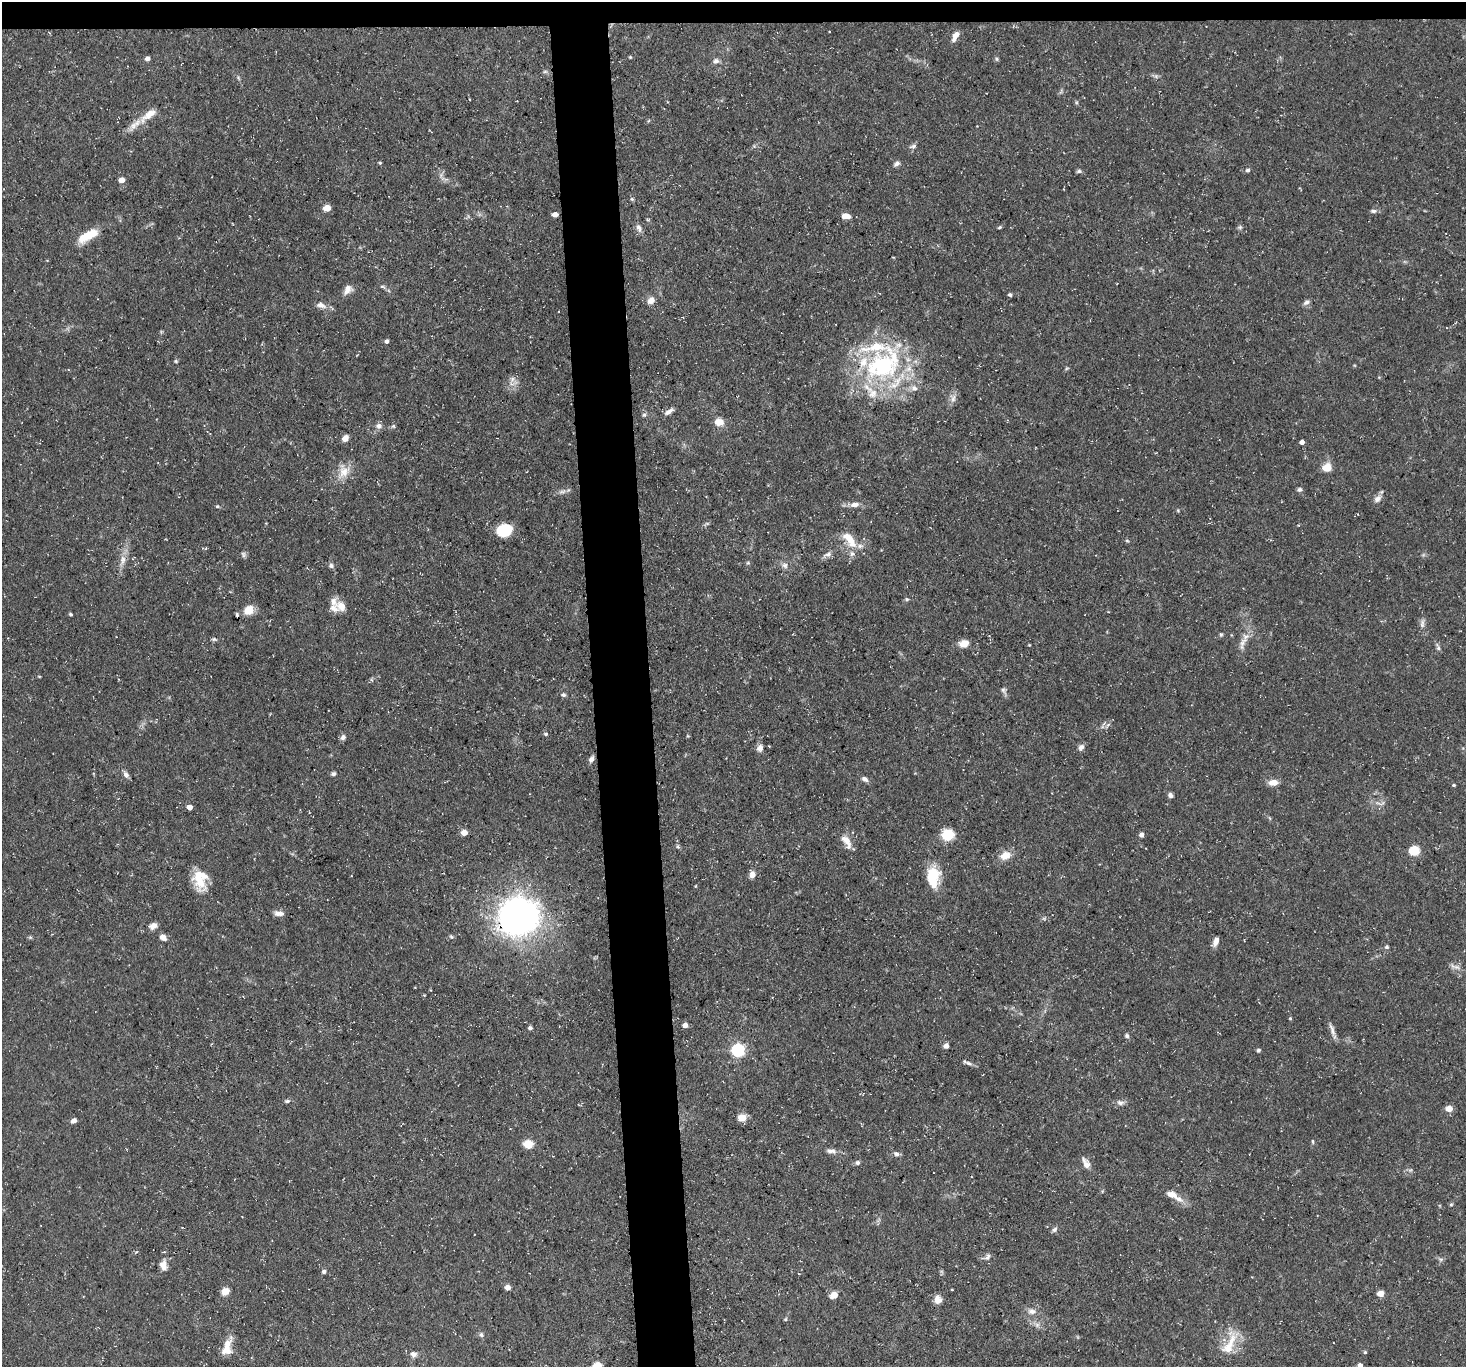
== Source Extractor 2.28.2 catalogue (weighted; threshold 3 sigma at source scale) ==
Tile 2 of 3 x 3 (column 2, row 1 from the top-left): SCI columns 1464-2927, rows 2876-4240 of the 4390 x 4362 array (HDU 1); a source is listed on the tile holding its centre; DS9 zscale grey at full resolution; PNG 1468 x 1369 px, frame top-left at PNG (2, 2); no overlay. Shown black and unused: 5% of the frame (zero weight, under 3 of 5 exposures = <1% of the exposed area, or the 3 px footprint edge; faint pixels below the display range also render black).
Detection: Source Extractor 2.28.2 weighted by HDU 2 'WHT'; one run over the whole footprint, this tile lists its part. Background 0.118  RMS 0.0048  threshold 0.0217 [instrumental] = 3 sigma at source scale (4.5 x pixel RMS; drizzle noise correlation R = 1.50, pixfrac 1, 0.05/0.05 arcsec/px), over >= 5 px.
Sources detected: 160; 1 too faint to see at this stretch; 1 cosmic-ray / hot-pixel residue — not listed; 13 inside a brighter listed object's ellipse — not listed separately; the other 145 listed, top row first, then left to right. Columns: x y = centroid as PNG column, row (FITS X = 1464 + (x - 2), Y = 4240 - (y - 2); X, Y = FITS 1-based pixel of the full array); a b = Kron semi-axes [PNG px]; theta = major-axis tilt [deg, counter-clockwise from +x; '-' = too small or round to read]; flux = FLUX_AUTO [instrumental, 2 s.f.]
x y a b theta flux
955 36 12 6 63 3.6
630 57 5 4 - 0.49
147 59 5 4 - 2.1
997 59 6 4 -89 0.73
716 61 8 7 - 1.7
545 72 6 4 19 0.78
1156 76 6 5 - 1
149 114 22 10 33 6.7
913 146 9 6 20 1.4
380 163 4 4 - 0.54
897 164 8 6 32 1.5
1248 170 5 5 - 1.1
1079 171 6 5 - 0.94
122 180 5 4 - 4.4
632 199 5 4 - 0.64
327 208 5 4 - 8.3
1373 211 9 5 0 1.3
555 214 5 4 - 3.6
846 216 9 6 -7 4.1
999 227 5 4 - 0.67
1240 227 6 5 - 0.84
639 228 11 6 -66 2.1
88 236 25 10 29 10
382 287 8 4 -9 0.87
348 288 11 9 -26 2.6
1010 295 4 4 - 0.94
651 300 10 8 43 3.1
1306 302 9 6 26 1.6
321 305 15 8 -14 2.9
387 341 5 4 - 1.2
176 361 5 4 - 0.6
883 365 60 44 33 80
512 379 9 7 74 2.2
953 398 12 8 -87 2.5
669 412 13 6 35 2.2
644 415 6 5 - 1
719 422 9 7 -10 5.6
379 426 9 8 - 2.1
393 426 5 5 - 0.74
345 438 7 6 - 3.1
1302 442 4 4 - 2.5
1327 468 5 5 - 14
344 471 19 15 75 7.3
1299 489 7 6 - 1.1
562 492 11 4 5 1.6
1378 499 11 7 42 2.6
855 505 11 6 6 2.8
217 506 5 4 - 0.57
504 530 15 11 15 14
850 540 27 11 -52 9.3
1127 541 6 3 -19 0.53
243 554 8 5 -72 1.1
828 554 9 6 14 2
123 560 14 8 86 3.6
748 563 5 5 - 0.69
785 565 9 8 - 2
331 566 7 6 - 1.2
907 599 5 5 - 0.69
341 606 15 11 -47 5
249 610 11 9 39 6.5
70 614 4 3 - 0.71
1422 624 13 6 83 2.1
1221 634 6 4 -68 0.69
214 639 8 4 -18 0.87
1243 642 23 8 68 4.8
964 643 11 8 4 4.5
1029 645 3 3 - 0.39
1438 647 11 5 -76 1.3
1003 690 7 6 - 1.2
563 695 7 4 -1 0.97
1103 725 12 4 64 1.2
546 734 5 4 - 0.82
343 737 7 6 - 1.6
1081 747 8 6 60 2
760 748 10 8 69 2.1
591 759 9 5 63 1.7
333 773 6 5 - 1
126 774 9 6 -57 1.8
865 779 8 6 -33 1.8
1273 782 10 7 6 4
1454 785 4 3 - 0.63
1170 795 6 5 - 1.4
1382 803 9 3 44 1.1
189 807 5 4 - 3.9
464 832 5 4 - 5.4
948 835 11 9 3 14
1142 835 5 5 - 1.7
846 841 20 9 -59 5.2
678 847 6 4 -72 0.72
1414 851 6 5 - 31
1005 855 14 10 21 5.4
752 874 8 6 90 2.8
933 877 23 14 88 17
199 881 27 15 -73 11
695 886 4 3 - 0.37
279 913 12 6 -6 2.5
519 916 24 21 17 260
153 926 10 7 24 2.8
163 937 8 6 -32 2.6
451 937 6 4 -51 0.73
1216 941 11 6 65 2.6
1387 947 6 5 - 0.79
1457 967 12 6 -16 2.2
1290 1018 4 4 - 0.57
685 1025 4 4 - 3.4
530 1028 5 4 - 1.1
1332 1029 21 5 -71 2.6
1127 1036 6 5 - 1
946 1046 5 5 - 2.8
738 1050 6 6 - 88
1258 1050 5 4 - 0.84
969 1063 8 5 -27 1.3
287 1101 8 5 9 0.95
1120 1102 11 7 -7 1.9
1449 1109 5 5 - 7
742 1118 5 5 - 13
74 1120 7 5 34 2
1313 1141 6 3 -81 0.58
528 1144 5 5 - 21
831 1151 15 6 -4 2.4
896 1154 8 6 -26 1.5
857 1162 6 6 - 1.2
1086 1163 14 7 -57 3.3
1171 1194 12 7 -18 3.9
1451 1205 5 4 - 0.59
1054 1230 7 5 35 1.3
987 1257 10 6 66 1.6
1441 1259 8 4 0 0.93
163 1265 13 8 -82 3.5
324 1271 5 5 - 1
508 1288 4 4 - 4
225 1291 9 7 43 3.9
1380 1293 5 4 - 7.5
834 1295 9 7 33 3.5
938 1300 10 9 - 3.1
1032 1311 12 7 -4 2.7
786 1319 6 3 70 0.57
1037 1325 6 6 - 1.3
481 1335 7 5 -48 1.1
1231 1341 36 12 70 10
227 1344 26 8 62 5.4
1365 1352 4 4 - 0.61
413 1354 8 7 - 2.3
597 1366 5 5 - 22
1360 1366 5 4 - 2.3
Overlapping masked pixels (flux is a lower limit): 1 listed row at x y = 519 916
Isophote crosses this tile's border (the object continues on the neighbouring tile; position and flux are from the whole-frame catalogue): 2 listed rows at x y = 597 1366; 1360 1366